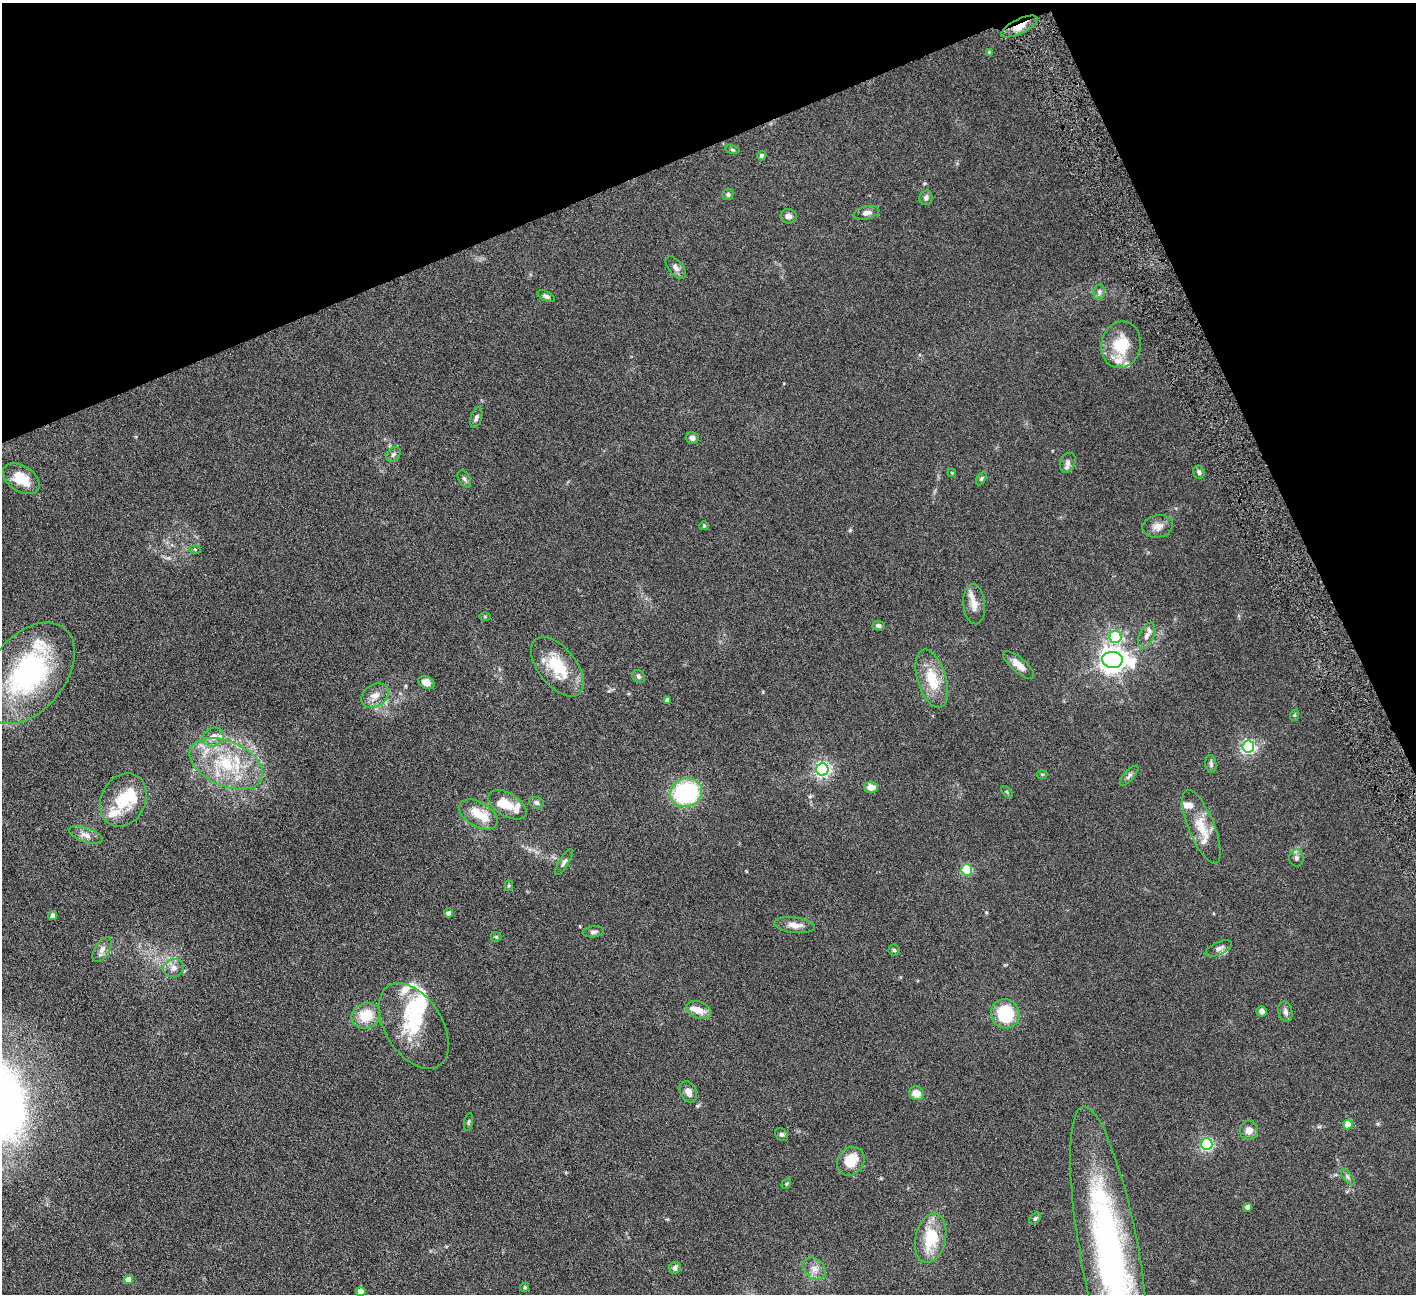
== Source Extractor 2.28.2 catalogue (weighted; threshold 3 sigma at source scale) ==
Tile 3 of 4 x 4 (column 3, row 1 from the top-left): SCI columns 2832-4245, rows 4172-5463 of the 5663 x 5625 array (HDU 1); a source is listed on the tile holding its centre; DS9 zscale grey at full resolution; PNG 1418 x 1296 px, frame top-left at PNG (2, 3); each listed source drawn as its Kron ellipse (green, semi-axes under 4 px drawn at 4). Shown black and unused: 21% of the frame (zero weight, under 4 of 8 exposures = <1% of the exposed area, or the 3 px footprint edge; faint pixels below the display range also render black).
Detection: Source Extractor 2.28.2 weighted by HDU 2 'WHT'; one run over the whole footprint, this tile lists its part. Background 0.164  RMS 0.0065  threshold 0.0266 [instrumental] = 3 sigma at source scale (4.09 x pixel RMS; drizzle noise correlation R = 1.36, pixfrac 0.8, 0.05/0.05 arcsec/px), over >= 5 px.
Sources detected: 112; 1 inside a brighter object's white glare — neither listed nor drawn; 18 inside a brighter listed object's ellipse — not listed separately; the other 93 listed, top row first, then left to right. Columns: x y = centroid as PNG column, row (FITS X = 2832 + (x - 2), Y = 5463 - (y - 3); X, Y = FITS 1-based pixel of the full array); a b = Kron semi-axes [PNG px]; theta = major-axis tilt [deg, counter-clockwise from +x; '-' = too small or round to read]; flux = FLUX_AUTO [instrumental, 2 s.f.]
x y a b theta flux
1019 26 20 7 26 6.3
989 52 4 4 - 0.46
732 150 7 3 -9 0.74
762 156 5 4 - 1.2
728 194 6 5 - 1.4
926 198 7 6 - 1.7
866 213 13 6 13 2.8
788 216 8 7 - 2.8
676 267 13 7 -50 2.7
1099 292 8 5 83 1.6
546 296 9 4 -26 1.5
1121 345 23 19 77 19
476 418 10 5 73 1.8
692 438 6 6 - 1.8
393 454 8 6 46 1.5
1068 463 10 7 67 2.5
1199 472 7 5 -65 1.7
952 473 4 3 - 0.48
21 479 20 12 -33 13
464 479 9 5 -60 1.4
981 479 7 4 59 0.99
704 526 5 4 - 0.61
1158 526 15 11 11 4.5
195 549 6 4 -2 0.7
974 604 20 10 -85 6
485 617 6 4 -1 0.58
878 626 6 5 - 1.7
1147 636 14 7 65 3.2
1115 637 6 6 - 74
1112 660 10 8 -4 520
1019 665 19 7 -40 5.2
557 667 35 19 -51 24
28 673 58 37 51 92
639 677 7 5 -45 1.3
932 679 30 14 -73 17
426 683 8 6 -28 4.7
375 696 15 11 31 5.5
667 700 4 4 - 1.7
1295 715 6 4 71 0.68
213 737 10 9 - 4.4
1248 747 6 6 - 130
226 764 39 22 -24 38
1211 764 9 5 -83 1.3
822 769 6 6 - 170
1042 774 5 3 - 0.55
1129 776 13 5 48 1.8
871 787 7 5 -4 5
1007 792 7 4 -46 0.82
686 793 16 14 19 62
123 800 28 22 64 21
536 803 7 5 -18 1.7
507 805 21 11 -30 9.5
478 814 21 12 -30 12
1201 827 39 13 -68 12
86 835 18 7 -19 3.7
1296 858 8 7 - 1.7
564 862 15 5 59 1.8
966 870 5 5 - 48
509 886 5 4 - 0.67
449 913 4 4 - 2.3
53 916 4 4 - 3.7
794 925 20 8 -6 5
593 932 11 5 7 1.6
496 937 5 5 - 0.68
1219 948 14 6 25 2.5
102 949 13 7 57 3.2
894 950 5 5 - 0.89
174 968 10 9 - 3.5
699 1010 13 8 -20 6
1262 1011 5 5 - 2.3
1285 1012 10 7 -78 2.2
1005 1014 15 14 - 32
366 1016 14 12 23 14
414 1026 47 28 -58 32
688 1092 11 8 -62 3.8
916 1093 7 7 - 5.8
468 1122 9 3 79 0.85
1348 1124 5 4 - 12
1249 1130 10 9 - 4
782 1134 7 5 -43 1.1
1207 1144 6 5 - 92
851 1161 15 13 51 14
1348 1177 9 4 -51 1.3
786 1184 6 3 59 0.65
1248 1207 4 4 - 2.8
1035 1218 7 5 49 1.1
931 1238 25 15 78 22
1109 1252 148 29 -80 230
675 1268 6 5 - 2.2
814 1269 13 9 -40 4.4
129 1280 4 4 - 6.4
525 1287 4 4 - 0.79
361 1291 4 4 - 4.8
Overlapping masked pixels (flux is a lower limit): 1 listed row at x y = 1019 26
Isophote crosses this tile's border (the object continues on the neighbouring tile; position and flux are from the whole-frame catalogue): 1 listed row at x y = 1109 1252